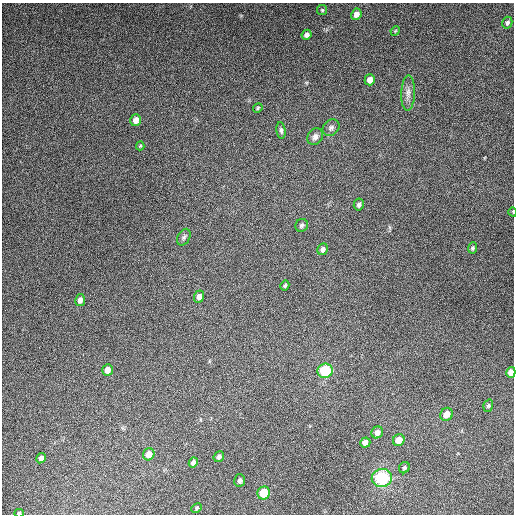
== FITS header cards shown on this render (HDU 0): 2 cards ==
NAXIS1  =                  512
NAXIS2  =                  512

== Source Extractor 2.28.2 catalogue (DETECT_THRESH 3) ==
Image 512 x 512 px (HDU 0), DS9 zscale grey, 1 PNG px = 1 image px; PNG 516 x 516 px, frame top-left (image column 1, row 512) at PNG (2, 3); each listed source drawn as its Kron ellipse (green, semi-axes under 4 px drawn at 4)
Background 4820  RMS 310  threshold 915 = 3 sigma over >= 5 px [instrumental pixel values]
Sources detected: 40; all 40 listed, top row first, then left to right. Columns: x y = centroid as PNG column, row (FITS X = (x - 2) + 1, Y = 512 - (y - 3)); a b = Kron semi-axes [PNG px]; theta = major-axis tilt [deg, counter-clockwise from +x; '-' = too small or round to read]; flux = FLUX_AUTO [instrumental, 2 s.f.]
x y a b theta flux
322 10 5 5 - 2.7e+04
356 14 6 5 - 9.9e+04
507 23 6 5 - 4.3e+04
395 31 5 4 - 2.3e+04
307 35 5 4 - 7.7e+04
370 80 5 5 - 1.2e+05
408 93 17 7 87 1.3e+05
258 108 5 4 - 2.6e+04
136 120 6 5 - 1.5e+05
331 128 9 7 43 7.1e+04
281 130 8 4 -81 4.8e+04
315 137 9 7 54 8.9e+04
140 146 4 4 - 2.5e+04
359 204 6 5 - 5.9e+04
513 212 5 3 - 1.4e+04
302 225 6 6 - 5.1e+04
184 237 9 6 62 5.1e+04
472 248 5 4 - 3.8e+04
323 249 6 5 - 7.9e+04
285 285 5 4 - 3.3e+04
199 296 6 5 - 9.2e+04
80 300 6 5 - 1.0e+05
107 370 6 5 - 1.4e+05
325 371 7 7 - 1.1e+06
511 372 5 4 - 1.5e+05
488 406 6 4 72 3.3e+04
447 414 7 6 - 1.9e+05
377 432 6 5 - 1.2e+05
399 440 6 5 - 2.2e+05
365 442 5 5 - 1.2e+05
149 454 6 5 - 1.8e+05
219 457 6 5 - 5.5e+04
41 458 5 4 - 6.9e+04
193 462 5 4 - 6.7e+04
404 468 6 5 - 4.2e+04
382 478 10 9 - 1.6e+06
240 480 6 5 - 6.2e+04
264 493 6 6 - 6.7e+05
197 508 5 3 - 2.7e+04
19 513 5 3 - 3.2e+04
At the frame edge (FLAGS 8, measured only in part): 3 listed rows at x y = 513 212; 511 372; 19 513